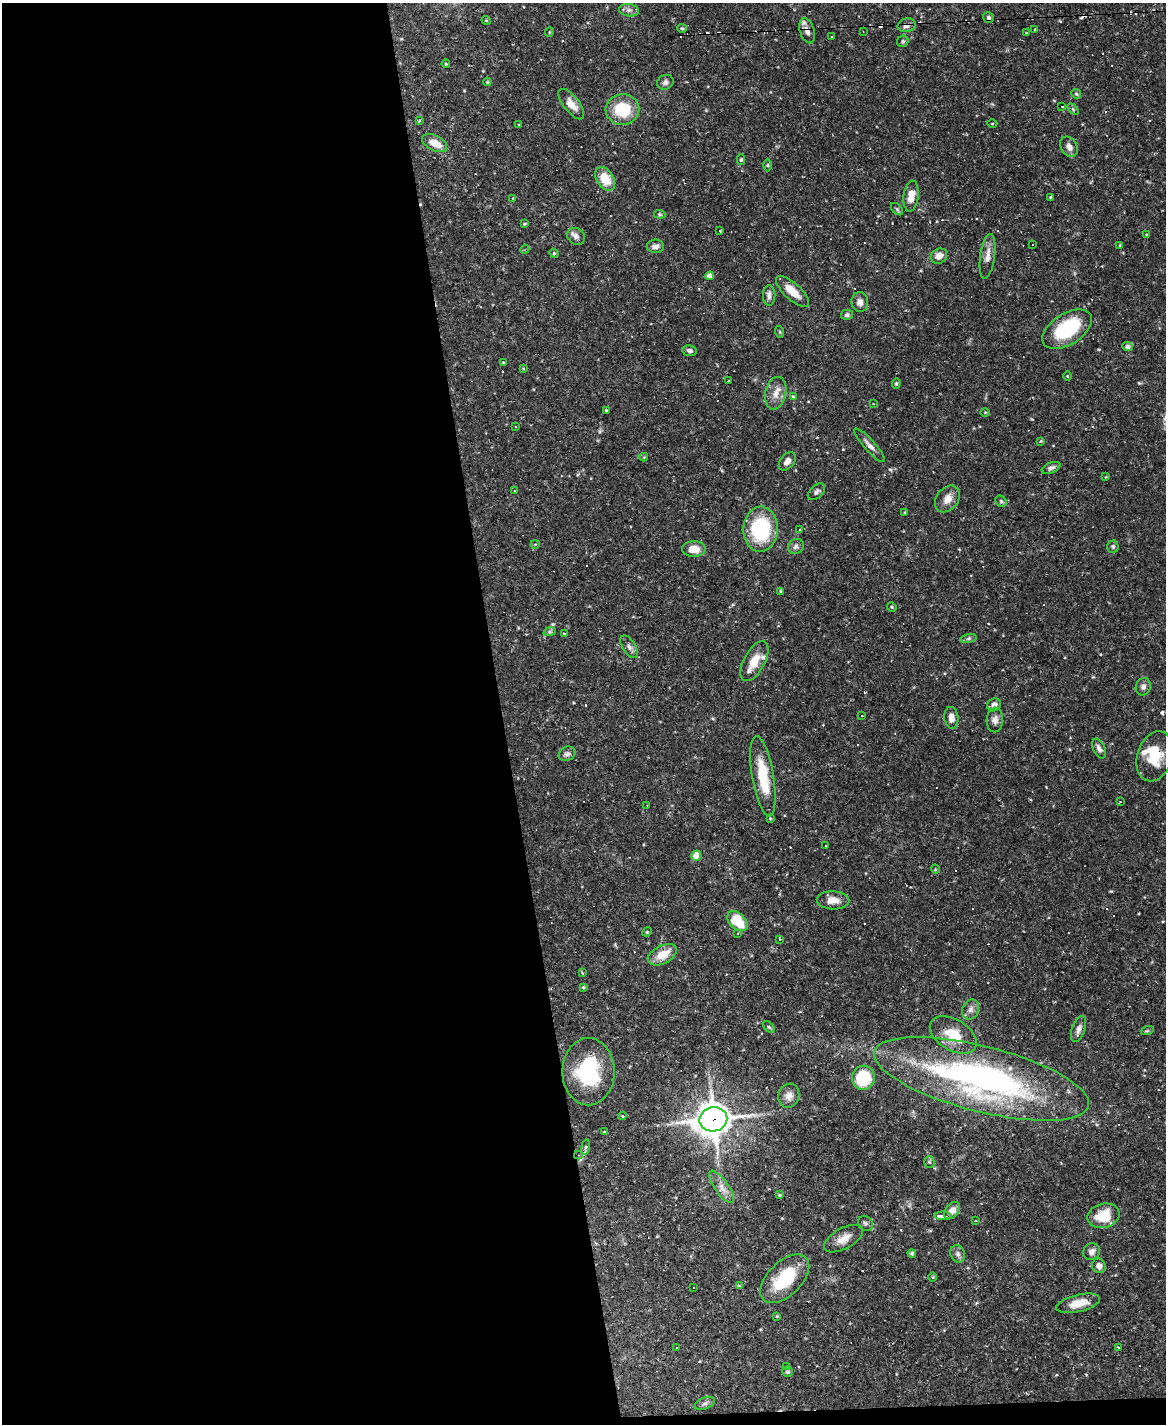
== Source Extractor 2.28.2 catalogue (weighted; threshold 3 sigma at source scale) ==
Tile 9 of 4 x 3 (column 1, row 3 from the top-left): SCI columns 1-1164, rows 238-1659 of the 4655 x 4634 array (HDU 1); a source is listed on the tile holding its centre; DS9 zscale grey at full resolution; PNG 1168 x 1426 px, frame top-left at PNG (2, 3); each listed source drawn as its Kron ellipse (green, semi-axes under 4 px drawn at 4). Shown black and unused: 44% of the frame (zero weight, under 2 of 3 exposures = <1% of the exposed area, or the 3 px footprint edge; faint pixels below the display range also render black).
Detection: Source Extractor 2.28.2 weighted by HDU 2 'WHT'; one run over the whole footprint, this tile lists its part. Background 0.12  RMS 0.0033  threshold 0.0147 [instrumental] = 3 sigma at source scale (4.5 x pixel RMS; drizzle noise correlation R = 1.50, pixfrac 1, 0.05/0.05 arcsec/px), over >= 5 px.
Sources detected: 193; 1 inside a brighter object's white glare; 40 cosmic-ray / hot-pixel residue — neither listed nor drawn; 3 inside a brighter listed object's ellipse — not listed separately; the other 149 listed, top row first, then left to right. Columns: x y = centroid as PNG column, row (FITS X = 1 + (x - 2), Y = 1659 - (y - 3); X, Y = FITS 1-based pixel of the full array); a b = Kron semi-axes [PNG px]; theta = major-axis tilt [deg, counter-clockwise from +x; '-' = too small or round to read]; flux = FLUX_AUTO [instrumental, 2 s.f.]
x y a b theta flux
629 10 10 6 -8 1.2
988 17 6 5 - 0.68
486 20 4 4 - 0.32
907 25 9 7 12 1.6
682 28 5 4 - 0.38
1035 29 2 2 - 0.31
807 31 13 7 -73 2.2
863 31 2 2 - 0.17
549 32 5 3 - 0.25
1026 33 4 3 - 0.29
831 37 3 2 - 0.27
903 41 6 5 - 0.62
446 64 4 3 - 0.35
487 82 4 4 - 0.34
665 82 8 7 - 1.1
1076 94 5 4 - 0.43
571 104 18 8 -52 3.3
1062 107 4 3 - 3.4
622 109 17 15 3 12
1073 109 6 4 -46 0.47
419 121 4 3 - 0.35
518 124 3 2 - 0.28
992 124 5 3 - 0.27
435 143 13 7 -27 4.8
1069 147 11 8 -56 2
741 160 5 4 - 0.48
768 165 6 4 -90 0.46
605 179 13 8 -56 7.3
911 196 15 7 83 3.9
1051 197 3 3 - 0.45
513 198 3 3 - 0.35
897 209 7 4 -46 0.5
660 214 6 4 -6 0.49
524 223 3 3 - 0.63
719 230 3 3 - 10
1146 235 3 3 - 0.38
576 236 9 8 - 1.6
1033 244 3 2 - 0.22
1120 245 4 4 - 0.24
655 246 8 6 -1 1.4
525 249 5 3 - 0.31
554 253 4 4 - 0.37
939 256 8 7 - 2.3
988 256 22 7 82 2.7
710 276 4 4 - 2.3
793 291 21 8 -42 5.2
769 295 10 6 -90 1.5
860 302 10 8 -83 1.7
847 315 6 5 - 0.66
1067 329 28 15 32 22
780 332 6 3 -71 0.34
1127 347 5 4 - 1
690 351 7 5 -8 0.87
503 362 3 2 - 0.3
523 368 4 3 - 0.28
1067 376 4 4 - 0.29
729 381 3 2 - 0.19
896 383 5 4 - 0.42
776 393 16 10 77 3.3
793 396 4 3 - 0.36
873 404 3 3 - 0.2
606 410 3 3 - 0.64
985 412 4 3 - 0.25
515 427 3 3 - 0.71
1041 441 4 4 - 0.33
869 445 22 5 -48 1.9
644 457 4 3 - 0.49
787 461 10 7 50 1.7
1051 468 10 5 21 1.1
1105 477 3 2 - 0.26
514 491 3 2 - 0.44
816 492 10 6 43 1
947 499 14 10 54 3.1
1001 501 6 5 - 0.51
905 512 4 3 - 0.33
760 529 22 17 88 28
800 530 3 3 - 0.45
535 544 4 3 - 0.23
796 546 8 7 - 1.1
1113 546 6 5 - 0.83
694 549 12 8 -1 3.9
781 591 3 3 - 0.38
892 607 5 4 - 0.38
550 631 6 4 19 0.54
564 633 3 3 - 0.53
969 639 8 4 9 0.69
629 647 13 6 -58 1.4
754 661 22 10 61 5.6
1143 687 9 7 71 1.2
994 705 7 6 - 1.6
862 716 3 3 - 0.26
951 718 11 7 -83 2.2
995 720 12 8 87 1.7
1099 749 10 6 -65 1.4
567 754 9 7 24 1.3
1155 756 26 17 71 9.5
763 776 41 10 -80 12
1120 801 3 3 - 12
647 805 3 2 - 0.26
770 818 4 3 - 0.28
825 846 3 3 - 5.6
696 856 5 5 - 6.5
935 869 4 3 - 0.24
833 900 16 9 -2 3.3
737 921 12 8 -44 10
647 932 5 4 - 0.34
738 933 3 3 - 0.72
780 939 3 3 - 6.6
662 955 16 9 28 5.6
582 973 3 3 - 0.32
583 987 4 3 - 0.36
971 1009 10 8 66 1.6
769 1027 7 4 -44 0.5
1079 1029 13 6 72 1.6
1147 1031 6 4 19 0.44
953 1035 26 15 -31 8.2
588 1072 33 26 -90 23
863 1078 12 11 - 16
982 1079 110 33 -14 120
789 1096 12 10 73 2.5
622 1116 4 3 - 0.34
713 1119 14 12 12 540
604 1132 3 3 - 0.3
585 1147 8 4 81 0.66
578 1155 4 4 - 0.55
929 1162 5 5 - 0.52
722 1187 19 7 -55 2.8
779 1195 4 3 - 0.29
952 1211 10 6 50 2.4
943 1216 8 3 -3 25
1103 1216 16 12 14 8.6
976 1221 3 2 - 0.39
865 1223 8 7 - 0.83
844 1239 21 10 29 3.7
1092 1252 9 8 - 1.5
912 1253 4 4 - 0.63
958 1254 9 7 -66 1.1
1099 1266 7 7 - 1.7
933 1277 4 3 - 0.26
785 1279 30 17 45 17
740 1286 3 3 - 2.7
694 1287 3 3 - 0.62
1078 1303 22 8 13 4.6
777 1316 3 3 - 0.34
1118 1347 3 3 - 2.4
677 1348 3 2 - 0.55
787 1366 3 3 - 7.6
787 1372 5 5 - 0.52
705 1403 10 5 22 0.99
Overlapping masked pixels (flux is a lower limit): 4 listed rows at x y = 907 25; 807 31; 713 1119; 578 1155